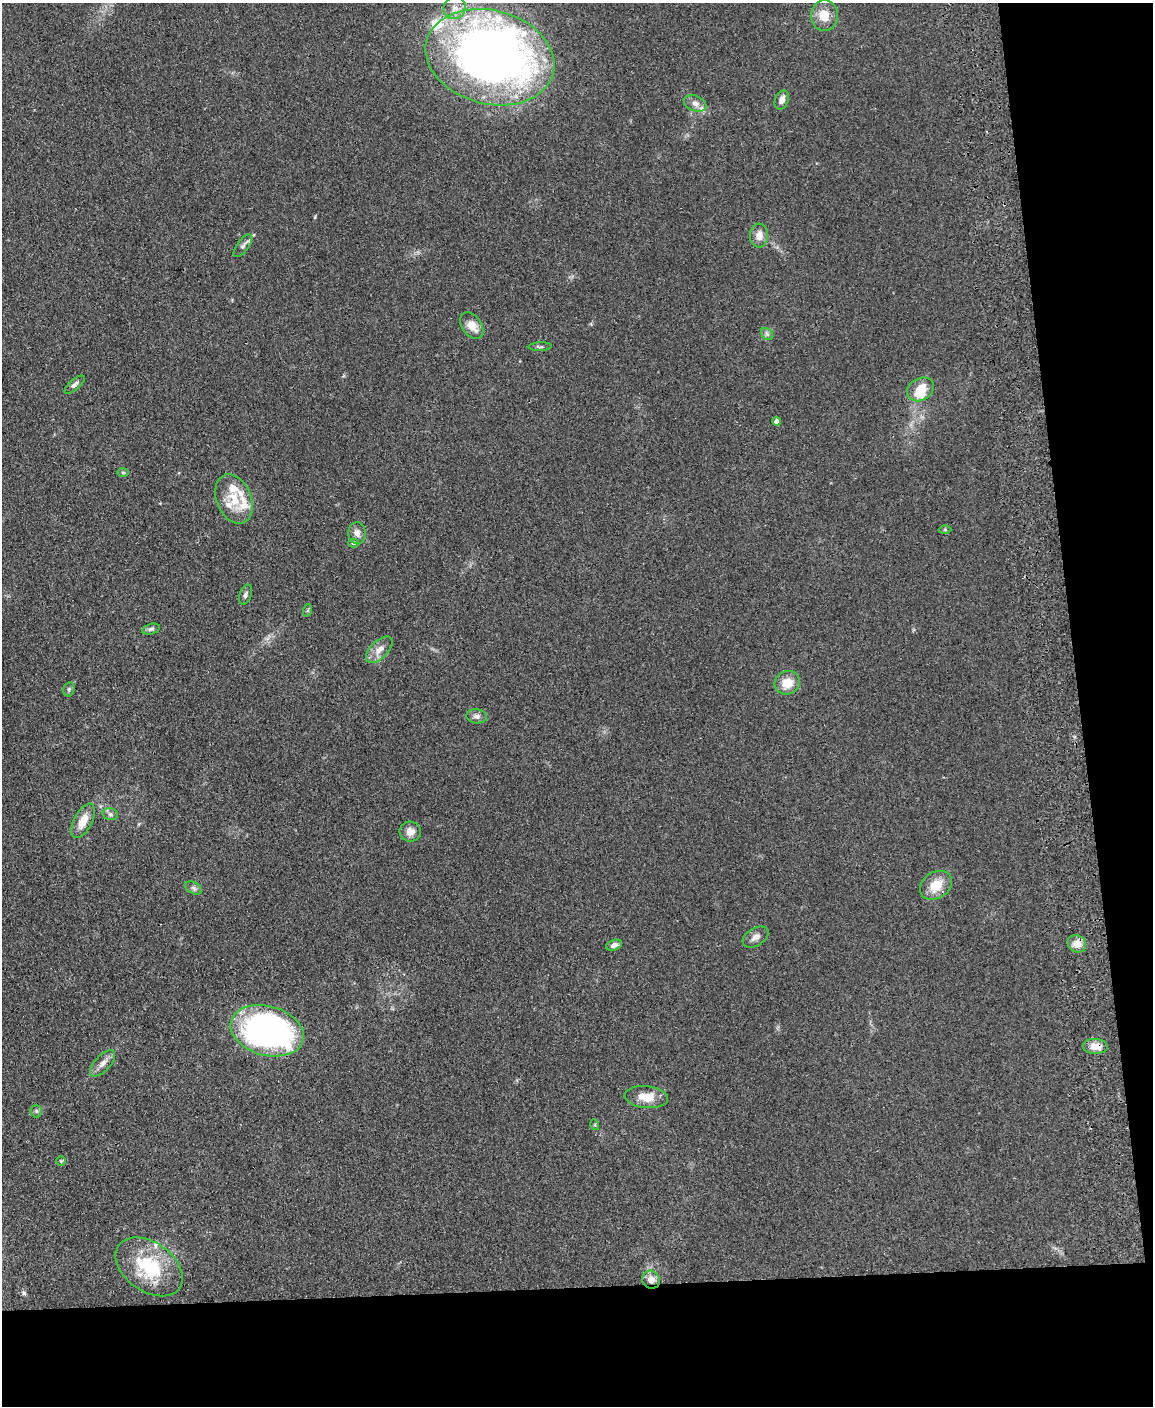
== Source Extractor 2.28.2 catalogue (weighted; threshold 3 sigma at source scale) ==
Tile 12 of 4 x 3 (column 4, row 3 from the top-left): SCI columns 3510-4660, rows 247-1650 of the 4717 x 4598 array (HDU 1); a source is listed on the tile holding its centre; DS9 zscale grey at full resolution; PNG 1155 x 1408 px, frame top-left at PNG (2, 3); each listed source drawn as its Kron ellipse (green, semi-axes under 4 px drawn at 4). Shown black and unused: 15% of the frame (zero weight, under 2 of 3 exposures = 3% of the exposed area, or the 3 px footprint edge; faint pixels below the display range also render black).
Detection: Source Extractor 2.28.2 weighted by HDU 2 'WHT'; one run over the whole footprint, this tile lists its part. Background 0.0922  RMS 0.0091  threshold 0.0411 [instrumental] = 3 sigma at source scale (4.5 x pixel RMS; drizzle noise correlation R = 1.50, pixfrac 1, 0.05/0.05 arcsec/px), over >= 5 px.
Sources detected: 51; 2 inside a brighter object's white glare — neither listed nor drawn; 7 inside a brighter listed object's ellipse — not listed separately; the other 42 listed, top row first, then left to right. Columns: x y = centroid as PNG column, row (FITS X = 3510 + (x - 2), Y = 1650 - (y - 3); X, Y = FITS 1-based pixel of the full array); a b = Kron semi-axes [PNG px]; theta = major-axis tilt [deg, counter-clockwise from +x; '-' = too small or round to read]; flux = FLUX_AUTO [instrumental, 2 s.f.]
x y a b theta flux
455 8 11 10 - 7.3
824 16 15 13 86 16
490 57 65 47 -15 680
782 100 10 6 67 4.9
695 103 11 7 -20 4.8
759 235 12 9 86 7.1
243 246 13 5 53 3.2
472 326 14 10 -56 10
767 334 7 5 -46 1.9
540 347 11 4 2 1.7
75 385 12 5 40 3
920 389 14 11 30 15
776 421 4 4 - 3.7
123 472 6 4 0 1.1
234 499 25 17 -68 24
945 530 6 4 -1 1.2
357 533 11 9 -88 4.8
353 543 5 4 - 1.7
246 595 10 5 71 2.8
308 610 6 4 71 1.2
151 629 9 5 15 2.2
379 650 16 8 45 7.3
787 683 13 11 23 14
69 689 7 5 75 1.9
477 716 10 7 -5 3.8
110 814 8 6 -15 2.3
83 821 19 9 63 12
410 832 11 10 - 6.4
936 885 17 13 35 17
194 888 9 5 -27 2.2
756 937 14 8 32 5.1
1077 944 9 8 - 8.2
614 945 8 5 17 3.6
267 1031 37 24 -15 300
1095 1046 12 7 -4 9.3
102 1063 16 7 48 6
646 1097 22 11 -5 14
36 1111 6 6 - 1.7
595 1125 5 3 - 0.87
61 1161 5 5 - 1.1
149 1267 37 24 -35 56
651 1280 9 8 - 7.1
Overlapping masked pixels (flux is a lower limit): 2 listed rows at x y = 1095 1046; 651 1280
Unlisted compact peaks at least as high as the median listed source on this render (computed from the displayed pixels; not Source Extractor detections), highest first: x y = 24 1293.